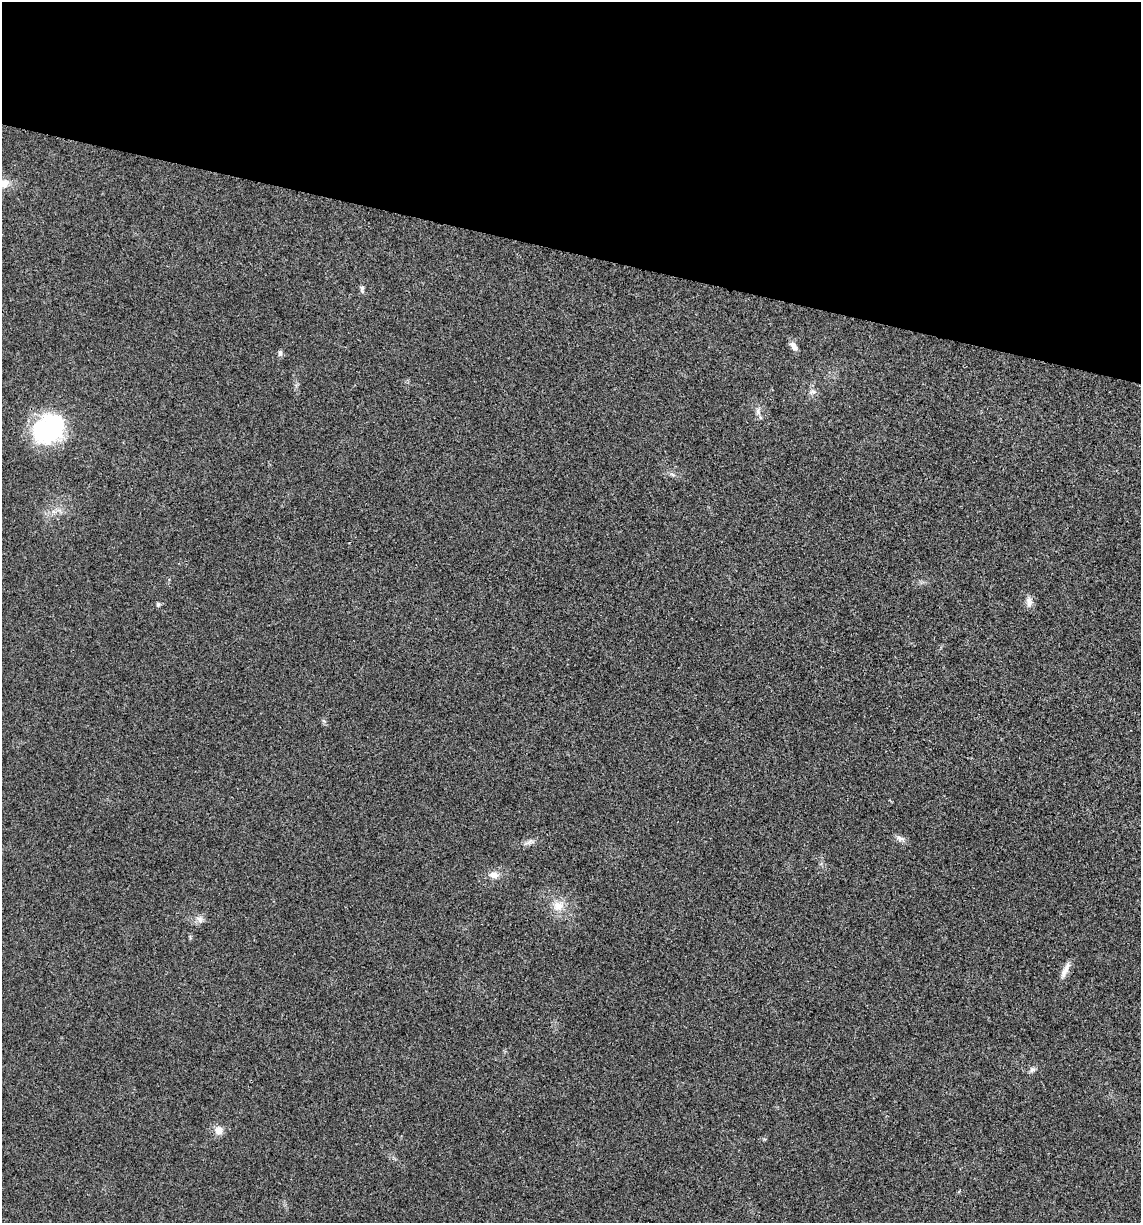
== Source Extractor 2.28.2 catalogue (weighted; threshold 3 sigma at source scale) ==
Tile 2 of 4 x 4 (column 2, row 1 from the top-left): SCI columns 1259-2397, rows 3672-4892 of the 4914 x 4897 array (HDU 1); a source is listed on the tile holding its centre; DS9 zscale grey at full resolution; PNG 1143 x 1225 px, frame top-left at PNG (2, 2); no overlay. Shown black and unused: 21% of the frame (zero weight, under 3 of 4 exposures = <1% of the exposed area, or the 3 px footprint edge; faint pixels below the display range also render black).
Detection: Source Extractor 2.28.2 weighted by HDU 2 'WHT'; one run over the whole footprint, this tile lists its part. Background 0.0202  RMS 0.0059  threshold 0.0265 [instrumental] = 3 sigma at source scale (4.5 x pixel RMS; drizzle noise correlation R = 1.50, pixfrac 1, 0.05/0.05 arcsec/px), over >= 5 px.
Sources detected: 17; all 17 listed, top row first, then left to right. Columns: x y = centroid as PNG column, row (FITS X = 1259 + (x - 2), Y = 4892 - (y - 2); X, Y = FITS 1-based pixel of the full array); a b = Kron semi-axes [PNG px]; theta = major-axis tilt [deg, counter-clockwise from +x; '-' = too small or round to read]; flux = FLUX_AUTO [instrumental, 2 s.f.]
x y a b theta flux
362 288 11 5 -83 1.7
794 346 12 6 -53 3.4
280 353 8 5 90 1.6
813 392 10 6 1 2
758 411 10 6 83 2.4
48 429 37 30 34 58
672 474 10 4 -30 1.5
1029 602 14 8 -82 3.4
158 604 7 5 75 0.97
900 838 12 7 -21 2.6
529 842 14 5 19 2.4
494 875 13 9 -10 4.3
558 906 18 14 33 8.7
200 920 11 8 -67 2.7
1065 970 24 6 65 4.5
1032 1070 8 7 - 1.8
219 1130 10 10 - 4.9